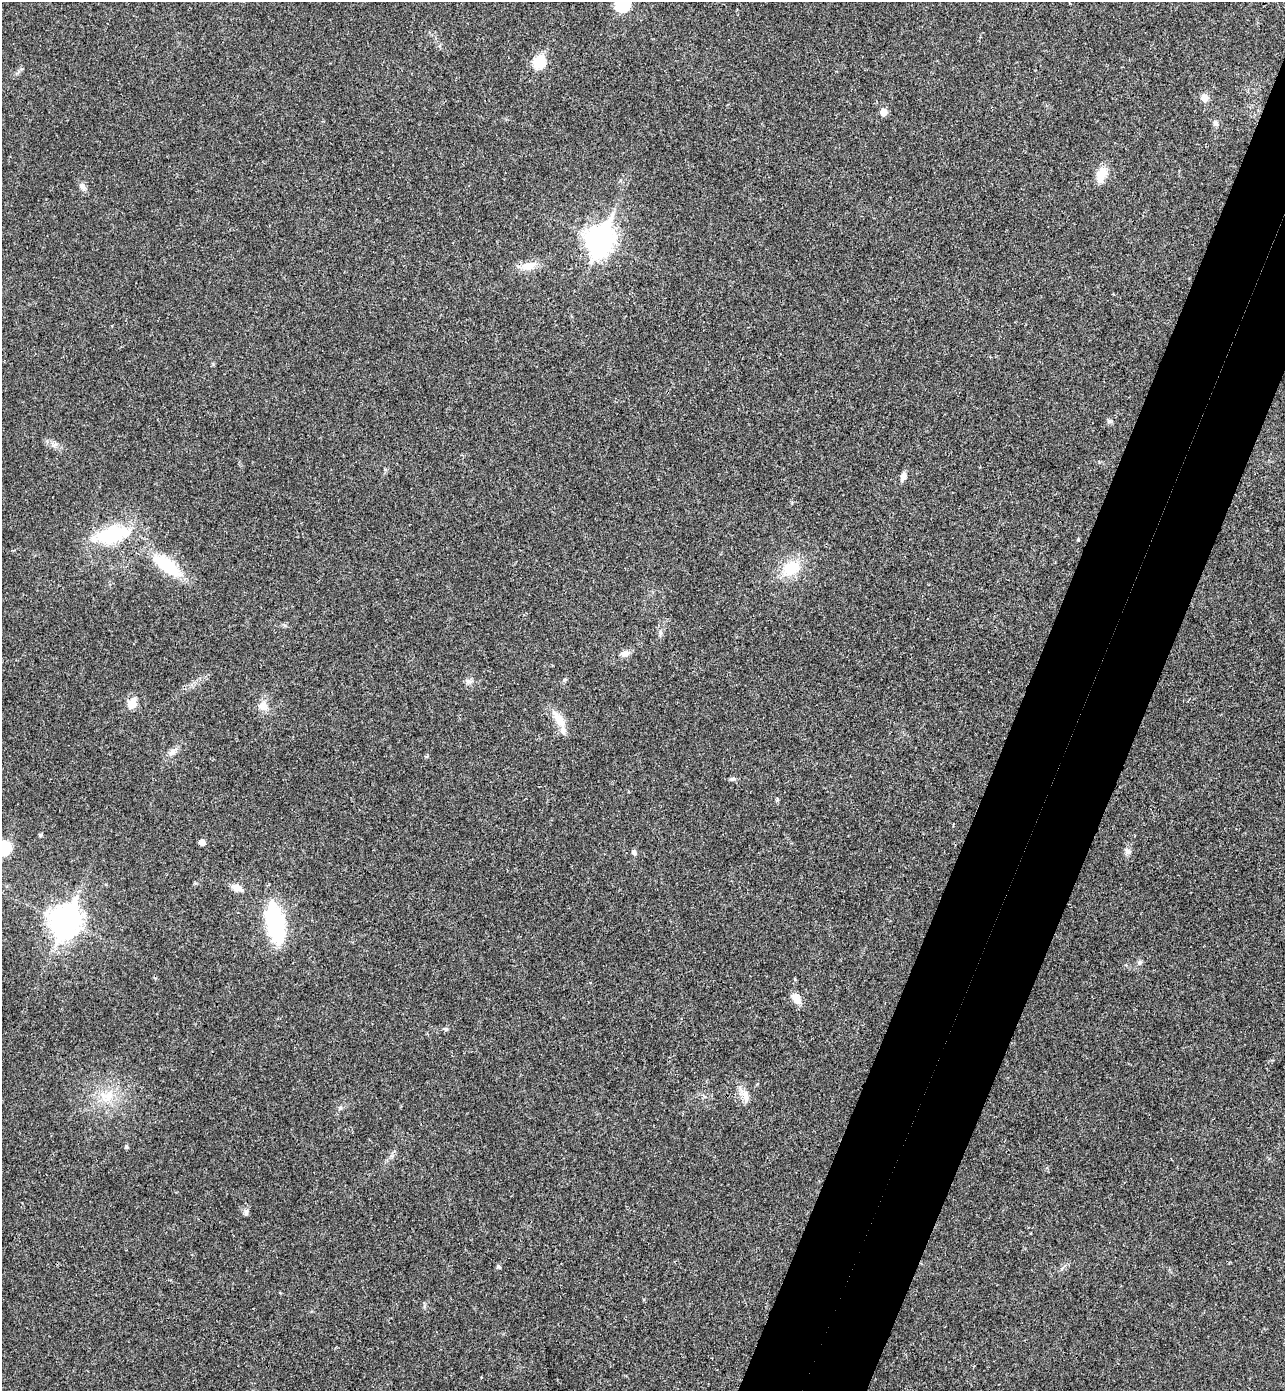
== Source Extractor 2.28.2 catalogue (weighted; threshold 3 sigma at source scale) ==
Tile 10 of 4 x 4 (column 2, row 3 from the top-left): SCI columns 1477-2759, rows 1419-2807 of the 5652 x 5613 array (HDU 1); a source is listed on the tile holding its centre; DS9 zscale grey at full resolution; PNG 1287 x 1393 px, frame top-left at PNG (2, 2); no overlay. Shown black and unused: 8% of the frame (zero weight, under 3 of 4 exposures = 6% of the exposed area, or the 3 px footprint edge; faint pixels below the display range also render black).
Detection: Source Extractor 2.28.2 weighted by HDU 2 'WHT'; one run over the whole footprint, this tile lists its part. Background 0.0786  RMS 0.0047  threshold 0.0214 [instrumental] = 3 sigma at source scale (4.5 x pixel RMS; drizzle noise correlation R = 1.50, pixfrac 1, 0.05/0.05 arcsec/px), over >= 5 px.
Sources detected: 37; all 37 listed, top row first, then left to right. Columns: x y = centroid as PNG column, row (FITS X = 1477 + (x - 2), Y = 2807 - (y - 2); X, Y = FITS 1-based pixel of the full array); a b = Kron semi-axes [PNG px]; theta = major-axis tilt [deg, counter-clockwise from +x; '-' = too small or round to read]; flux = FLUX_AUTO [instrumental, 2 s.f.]
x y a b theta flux
622 5 7 7 - 51
539 62 7 6 - 33
1204 97 9 8 - 3
883 112 6 6 - 5
1215 123 8 6 -66 1.5
1102 174 17 11 63 6.5
82 186 11 6 -64 1.9
600 240 12 9 68 480
529 266 20 10 11 5.6
1109 421 7 5 1 0.99
903 476 9 6 73 2.4
112 535 35 15 16 32
1078 540 4 4 - 0.49
167 566 32 13 -36 23
791 568 25 19 28 13
625 653 11 7 15 2.8
469 681 10 4 -13 1.2
132 704 7 6 - 12
263 706 12 11 - 4
559 721 35 9 -63 7
172 752 11 7 49 2.5
732 779 7 4 18 0.78
40 835 5 5 - 0.64
202 842 5 5 - 3.2
1127 851 8 7 - 1.8
634 852 7 5 -70 1.1
237 888 14 8 -22 3.6
65 921 13 10 67 510
275 922 45 19 -78 40
1139 963 6 5 - 0.9
796 999 13 9 -58 4.2
745 1094 21 6 -61 3.7
107 1096 21 16 3 11
340 1108 6 5 - 0.89
126 1147 5 4 - 0.79
246 1213 8 6 -89 1.2
498 1266 5 5 - 0.82
Overlapping masked pixels (flux is a lower limit): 1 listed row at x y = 132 704
Isophote crosses this tile's border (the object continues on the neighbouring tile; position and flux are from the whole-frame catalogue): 1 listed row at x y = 622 5
Unlisted compact peaks at least as high as the median listed source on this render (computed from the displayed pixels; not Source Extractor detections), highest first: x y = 446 1029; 777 799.